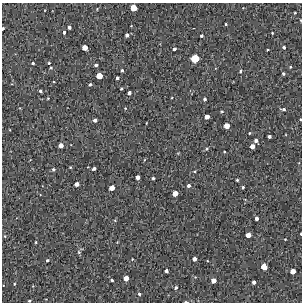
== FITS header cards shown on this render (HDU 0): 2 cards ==
NAXIS1  =                  300 / Width of image
NAXIS2  =                  300 / Height of image

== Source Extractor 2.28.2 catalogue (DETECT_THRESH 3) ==
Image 300 x 300 px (HDU 0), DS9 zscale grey, 1 PNG px = 1 image px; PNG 304 x 304 px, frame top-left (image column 1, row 300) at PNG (2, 3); no overlay
Background 1880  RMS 170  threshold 522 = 3 sigma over >= 5 px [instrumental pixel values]
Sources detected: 77; all 77 listed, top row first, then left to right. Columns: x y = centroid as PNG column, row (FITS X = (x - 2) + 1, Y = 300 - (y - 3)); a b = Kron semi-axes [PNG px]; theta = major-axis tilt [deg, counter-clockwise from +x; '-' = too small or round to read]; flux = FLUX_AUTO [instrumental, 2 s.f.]
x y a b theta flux
134 8 5 5 - 170000
295 13 3 3 - 9700
300 20 4 2 - 7900
226 24 3 2 - 13000
69 27 3 3 - 33000
3 28 3 2 - 20000
64 32 3 3 - 33000
272 33 3 2 - 10000
127 35 4 3 - 36000
201 36 3 3 - 19000
284 47 3 3 - 20000
85 48 4 4 - 110000
174 49 3 3 - 26000
268 50 3 2 - 10000
195 58 6 5 - 280000
33 63 3 3 - 17000
49 63 3 2 - 11000
96 65 3 3 - 26000
51 68 3 3 - 11000
122 70 4 3 - 17000
240 71 4 3 - 15000
283 73 3 3 - 18000
99 76 5 4 - 150000
117 78 3 3 - 28000
90 84 3 3 - 18000
121 89 3 2 - 12000
40 91 3 3 - 16000
129 93 4 3 - 37000
48 98 4 2 - 8600
205 99 4 3 - 24000
125 108 4 3 - 8500
283 109 5 3 - 24000
222 111 4 3 - 12000
207 117 4 4 - 74000
300 119 2 2 - 8300
95 120 4 4 - 40000
227 126 4 4 - 120000
249 133 3 3 - 9900
269 136 4 3 - 35000
256 140 4 4 - 33000
61 145 4 4 - 68000
252 146 4 4 - 72000
207 149 4 4 - 17000
224 152 3 2 - 10000
70 167 3 3 - 9200
53 169 4 4 - 19000
94 169 4 3 - 28000
195 171 4 3 - 11000
138 177 4 4 - 59000
153 178 3 3 - 18000
237 180 3 3 - 14000
77 184 4 4 - 59000
189 186 4 4 - 30000
243 187 3 3 - 17000
112 188 5 4 - 100000
175 193 4 4 - 100000
256 218 4 3 - 35000
301 234 3 2 - 14000
248 235 4 4 - 89000
285 239 3 2 - 8300
36 242 3 2 - 9000
79 252 5 5 - 16000
132 259 3 2 - 8400
194 259 4 4 - 50000
47 260 3 3 - 18000
264 267 5 5 - 150000
166 271 4 3 - 26000
293 271 4 4 - 100000
126 278 4 4 - 92000
112 280 3 3 - 17000
213 281 4 4 - 80000
254 282 4 3 - 38000
14 284 3 2 - 8500
176 288 4 4 - 22000
139 294 4 3 - 20000
29 301 3 3 - 13000
186 302 4 2 - 15000
At the frame edge (FLAGS 8, measured only in part): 6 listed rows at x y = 300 20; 3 28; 300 119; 301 234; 29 301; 186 302